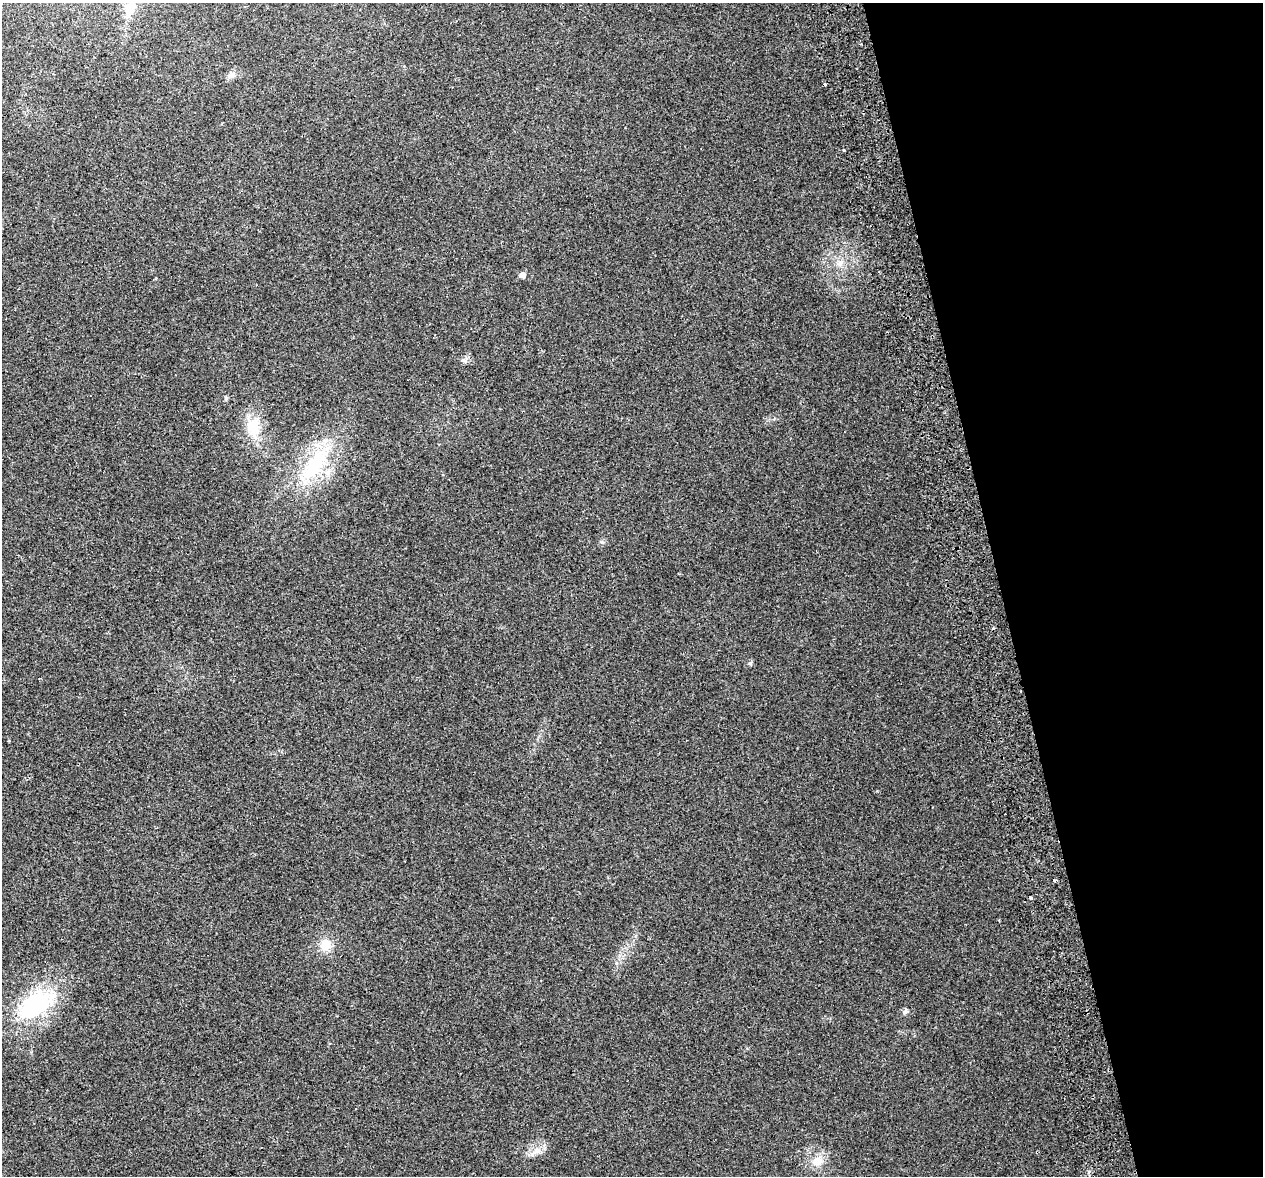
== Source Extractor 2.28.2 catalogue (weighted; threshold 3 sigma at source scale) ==
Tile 12 of 4 x 4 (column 4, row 3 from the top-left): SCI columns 3841-5101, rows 1279-2452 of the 5157 x 4856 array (HDU 1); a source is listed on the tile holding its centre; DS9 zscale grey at full resolution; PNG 1265 x 1178 px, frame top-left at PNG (2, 3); no overlay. Shown black and unused: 21% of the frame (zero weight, under 2 of 3 exposures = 3% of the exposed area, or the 3 px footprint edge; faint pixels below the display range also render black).
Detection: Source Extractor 2.28.2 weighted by HDU 2 'WHT'; one run over the whole footprint, this tile lists its part. Background 0.0212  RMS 0.0071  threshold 0.0319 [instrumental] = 3 sigma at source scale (4.5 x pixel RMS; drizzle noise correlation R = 1.50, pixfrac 1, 0.0396/0.0396 arcsec/px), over >= 5 px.
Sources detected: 18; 3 cosmic-ray / hot-pixel residue — not listed; the other 15 listed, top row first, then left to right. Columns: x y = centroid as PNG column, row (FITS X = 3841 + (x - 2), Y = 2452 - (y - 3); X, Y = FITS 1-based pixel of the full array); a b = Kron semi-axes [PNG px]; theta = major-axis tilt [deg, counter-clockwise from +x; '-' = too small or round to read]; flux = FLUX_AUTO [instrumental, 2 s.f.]
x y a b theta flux
129 8 20 11 76 9.2
232 75 9 8 - 3.1
843 150 3 3 - 2.2
840 263 8 7 - 3.1
522 275 5 5 - 3.7
464 360 7 4 -18 1.4
253 427 29 17 -77 18
316 463 51 20 55 50
750 663 6 4 -2 0.96
1055 881 4 3 - 1
326 945 14 13 - 9.4
35 1005 47 26 36 67
905 1012 8 6 46 1.8
537 1150 8 5 -45 2.3
817 1161 15 12 23 9
Unlisted compact peaks at least as high as the median listed source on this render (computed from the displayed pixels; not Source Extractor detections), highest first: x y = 602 542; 226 398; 774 419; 616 963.